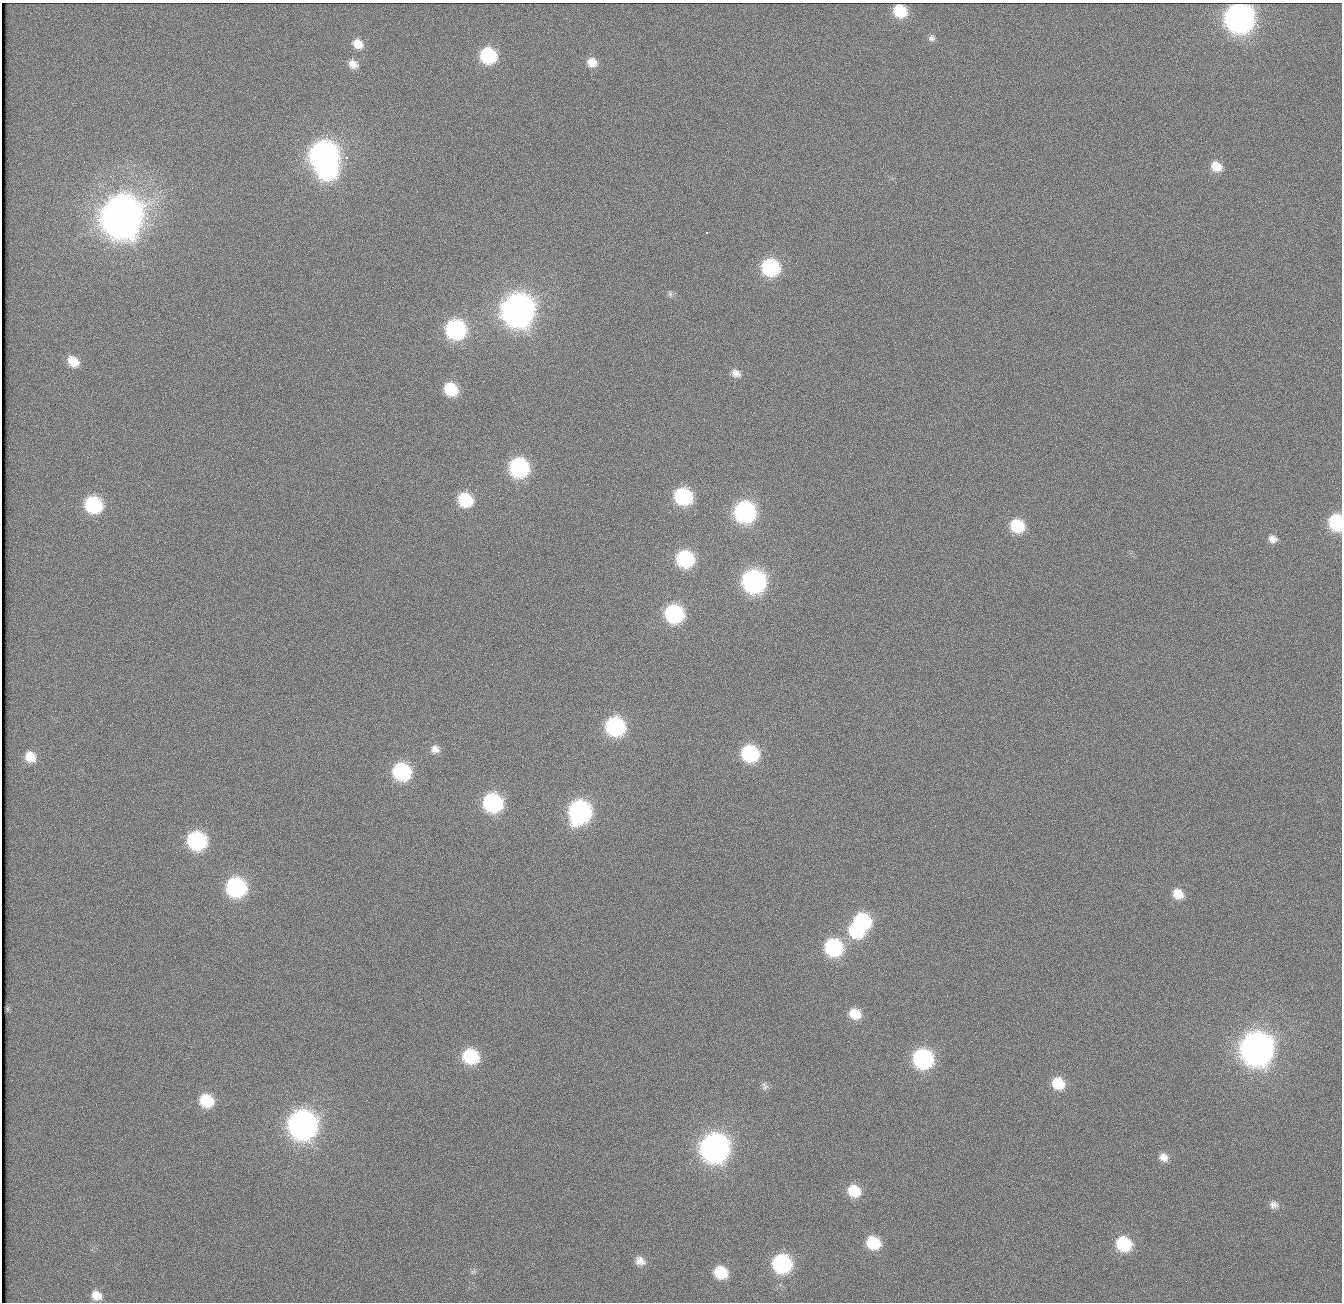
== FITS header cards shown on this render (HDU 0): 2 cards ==
NAXIS1  =                 1340          /
NAXIS2  =                 1300          /

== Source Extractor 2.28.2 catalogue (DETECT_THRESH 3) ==
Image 1340 x 1300 px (HDU 0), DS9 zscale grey, 1 PNG px = 1 image px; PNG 1344 x 1304 px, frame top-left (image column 1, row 1300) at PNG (2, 3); no overlay
Background 108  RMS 2.5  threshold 7.5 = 3 sigma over >= 5 px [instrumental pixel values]
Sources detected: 64; all 64 listed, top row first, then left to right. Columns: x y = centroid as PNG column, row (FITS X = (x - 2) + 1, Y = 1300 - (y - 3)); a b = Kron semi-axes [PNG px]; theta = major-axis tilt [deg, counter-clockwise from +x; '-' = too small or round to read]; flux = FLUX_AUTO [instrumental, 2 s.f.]
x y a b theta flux
900 11 12 10 -33 7700
1240 18 14 13 - 180000
932 38 11 11 - 1100
358 44 14 12 -33 3000
488 55 13 12 - 17000
592 62 14 13 - 2700
353 64 15 12 -31 2000
324 155 14 13 - 180000
346 158 3 3 - 580
1216 166 14 12 -36 3400
327 170 14 12 -16 36000
122 216 16 15 - 710000
707 232 3 3 - 2400
770 267 14 13 - 24000
670 294 11 8 -66 790
518 310 15 14 - 300000
456 329 12 11 - 38000
73 361 16 12 -42 3300
736 373 17 12 -28 2100
451 389 12 11 - 7900
519 467 13 12 - 33000
683 496 14 12 -33 23000
465 500 14 13 - 11000
93 505 13 12 - 21000
745 512 13 12 - 51000
1336 523 12 10 -76 19000
1017 526 14 12 -32 9400
1272 539 13 12 - 1700
685 559 13 12 - 22000
754 581 14 13 - 74000
674 614 13 12 - 31000
615 726 13 12 - 32000
435 749 14 13 - 1800
750 753 14 13 - 22000
30 757 15 12 -45 3700
402 772 14 12 -30 25000
493 803 13 11 -36 32000
580 811 14 13 - 64000
197 841 13 12 - 31000
236 887 13 12 - 37000
1178 894 14 11 -38 3200
863 921 14 12 -34 17000
856 930 15 13 -35 14000
834 947 14 12 -30 25000
7 1009 6 4 -89 230
855 1014 15 12 -28 4000
1257 1049 15 14 - 310000
471 1056 14 12 -26 14000
923 1059 13 12 - 38000
1058 1083 14 12 -32 5600
765 1086 14 10 -74 1000
206 1101 14 12 -30 7900
303 1125 15 14 - 180000
715 1148 15 14 - 180000
1164 1157 13 11 -37 1600
854 1191 14 12 -31 5800
1274 1205 12 10 -17 1100
873 1243 13 11 -31 7700
1124 1244 13 11 -35 11000
640 1261 13 10 -30 1600
782 1264 13 12 - 30000
473 1272 9 5 23 380
721 1272 13 11 -29 6800
96 1295 11 9 -37 2000
At the frame edge (FLAGS 8, measured only in part): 1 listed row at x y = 1336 523